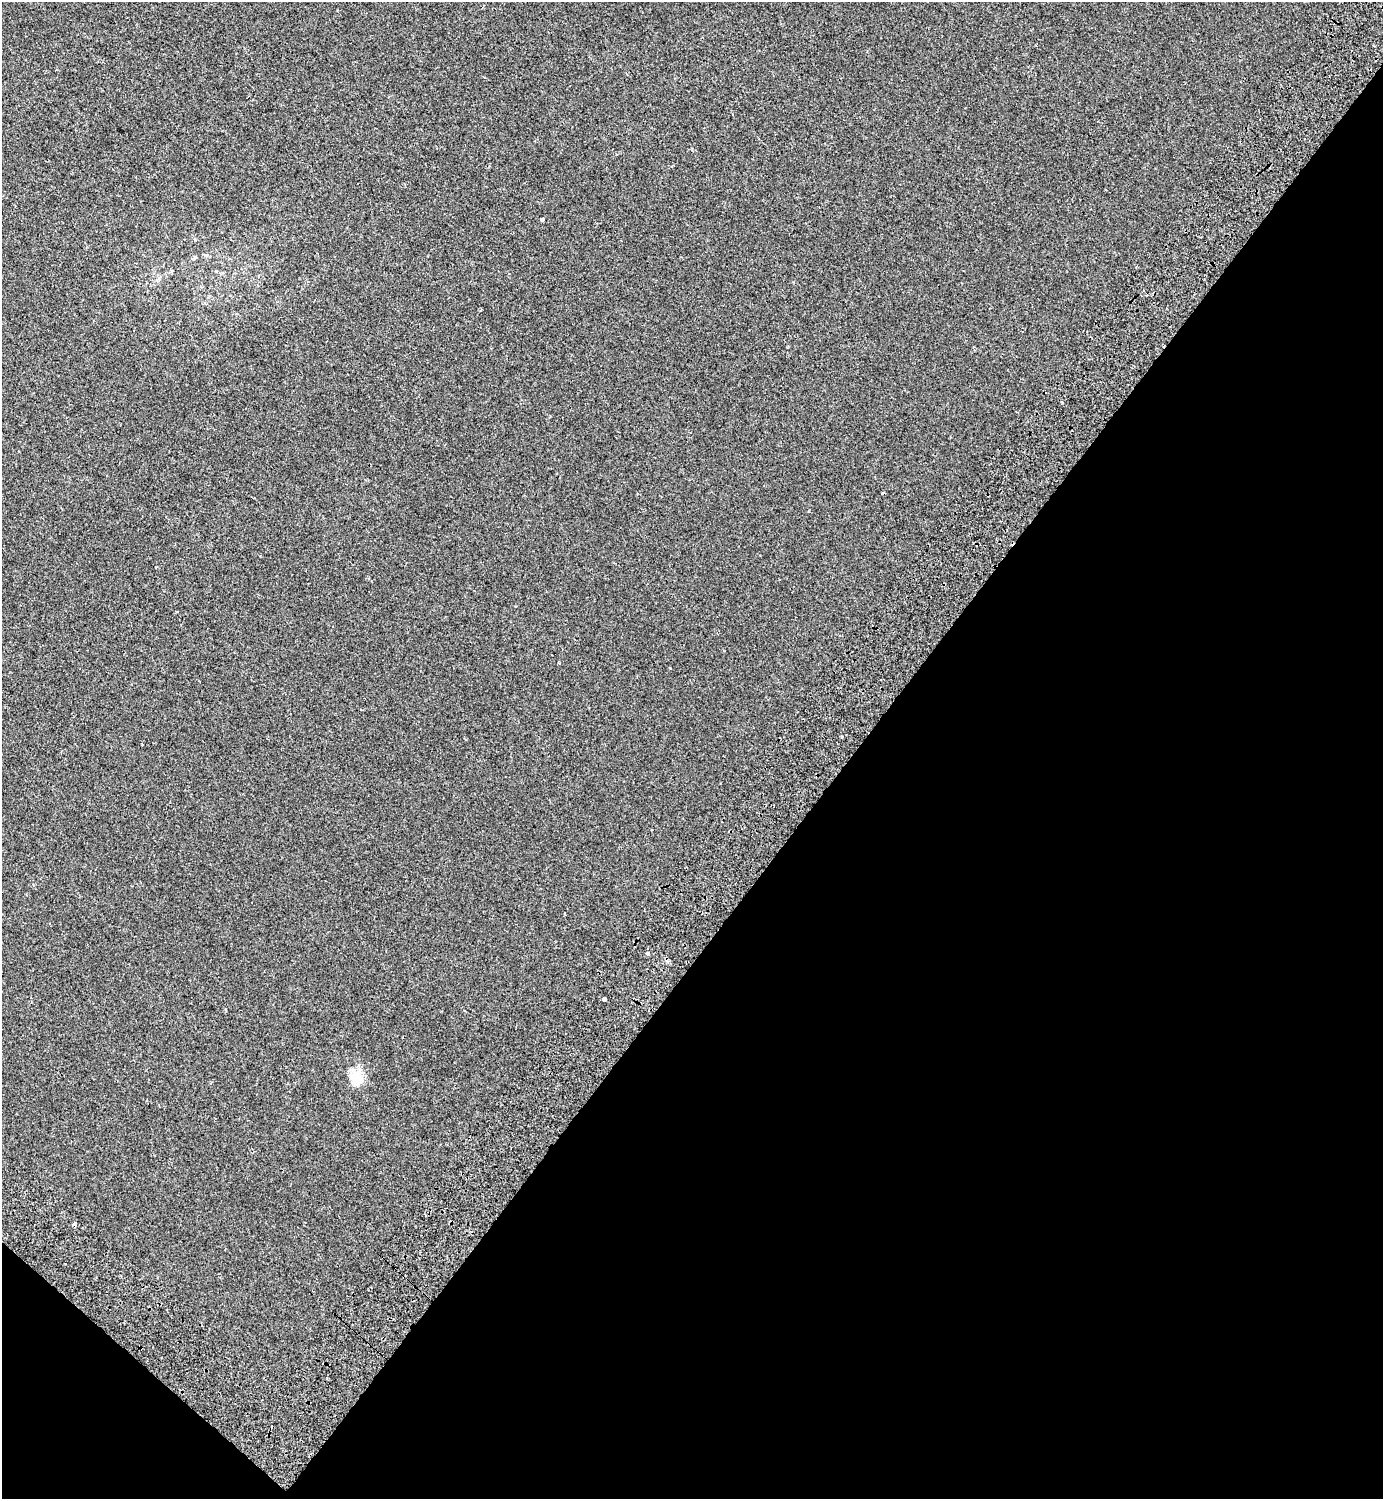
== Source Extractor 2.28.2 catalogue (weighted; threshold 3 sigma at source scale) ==
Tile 15 of 4 x 4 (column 3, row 4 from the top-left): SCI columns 3148-4528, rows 105-1601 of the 6232 x 6203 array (HDU 1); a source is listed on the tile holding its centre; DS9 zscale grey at full resolution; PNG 1385 x 1501 px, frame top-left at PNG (2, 2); no overlay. Shown black and unused: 40% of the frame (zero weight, under 2 of 3 exposures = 7% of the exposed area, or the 3 px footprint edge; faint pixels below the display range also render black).
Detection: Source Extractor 2.28.2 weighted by HDU 2 'WHT'; one run over the whole footprint, this tile lists its part. Background -3.76e-04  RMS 0.0046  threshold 0.0205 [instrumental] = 3 sigma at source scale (4.5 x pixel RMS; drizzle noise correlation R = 1.50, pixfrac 1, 0.0396/0.0396 arcsec/px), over >= 5 px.
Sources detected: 7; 2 cosmic-ray / hot-pixel residue — not listed; the other 5 listed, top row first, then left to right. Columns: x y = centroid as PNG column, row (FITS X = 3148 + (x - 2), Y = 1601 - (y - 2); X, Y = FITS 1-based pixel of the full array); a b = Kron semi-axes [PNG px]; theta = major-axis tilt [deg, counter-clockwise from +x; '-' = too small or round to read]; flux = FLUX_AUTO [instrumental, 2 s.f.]
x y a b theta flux
542 219 4 3 - 1.1
648 953 4 4 - 1.2
604 999 3 3 - 8
356 1078 20 17 -79 6.5
75 1224 3 3 - 2.5
Overlapping masked pixels (flux is a lower limit): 1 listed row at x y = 75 1224